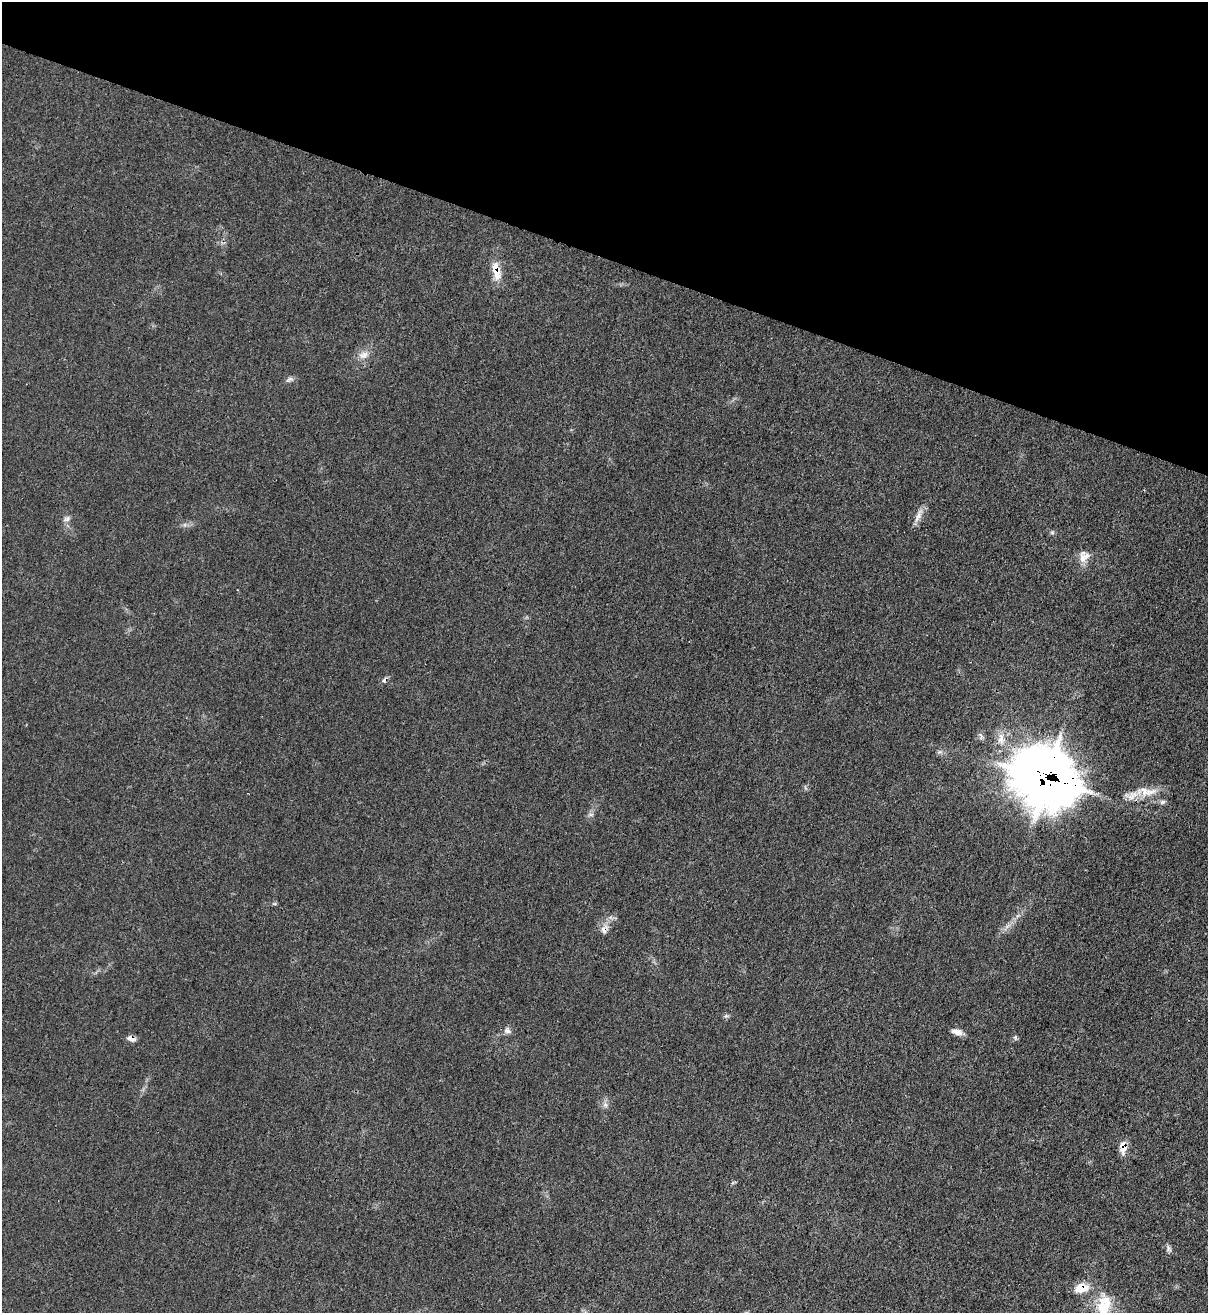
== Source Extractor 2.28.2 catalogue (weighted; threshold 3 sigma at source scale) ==
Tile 2 of 4 x 4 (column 2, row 1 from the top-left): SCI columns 1422-2627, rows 3965-5275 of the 5383 x 5306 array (HDU 1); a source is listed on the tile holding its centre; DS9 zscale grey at full resolution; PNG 1210 x 1315 px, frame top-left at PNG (2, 2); no overlay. Shown black and unused: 20% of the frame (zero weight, under 3 of 4 exposures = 7% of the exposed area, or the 3 px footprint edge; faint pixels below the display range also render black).
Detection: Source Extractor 2.28.2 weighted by HDU 2 'WHT'; one run over the whole footprint, this tile lists its part. Background 0.0271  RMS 0.0029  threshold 0.0132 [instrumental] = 3 sigma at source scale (4.5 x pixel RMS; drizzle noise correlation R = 1.50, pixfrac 1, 0.05/0.05 arcsec/px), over >= 5 px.
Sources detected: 25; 2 inside a brighter listed object's ellipse — not listed separately; the other 23 listed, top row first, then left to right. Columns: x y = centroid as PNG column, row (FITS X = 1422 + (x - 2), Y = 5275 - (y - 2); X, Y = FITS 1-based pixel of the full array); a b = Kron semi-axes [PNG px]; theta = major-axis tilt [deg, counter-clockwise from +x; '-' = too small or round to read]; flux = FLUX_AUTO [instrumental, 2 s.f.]
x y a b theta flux
496 271 26 9 -78 4.6
363 355 14 10 16 2.4
290 379 11 6 16 0.89
918 515 23 5 66 1.9
67 519 9 6 39 0.98
1052 533 6 4 0 0.47
1084 557 18 10 42 2.8
385 680 9 5 51 0.8
1001 739 19 8 86 3
1046 778 24 21 -33 1100
1144 791 22 13 2 5.2
1162 802 8 6 16 0.75
591 814 7 4 0 0.57
604 929 14 8 74 2.1
507 1030 10 8 -41 1.2
957 1032 13 7 -22 1.9
1015 1037 6 5 - 0.49
131 1038 10 6 -20 1.6
605 1105 7 6 - 0.88
1123 1147 15 8 86 3
1168 1249 9 6 -81 0.83
1081 1288 13 10 17 5
1105 1302 25 17 -51 7.5
Overlapping masked pixels (flux is a lower limit): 7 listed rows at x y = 496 271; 385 680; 1046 778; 604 929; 131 1038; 1123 1147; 1081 1288